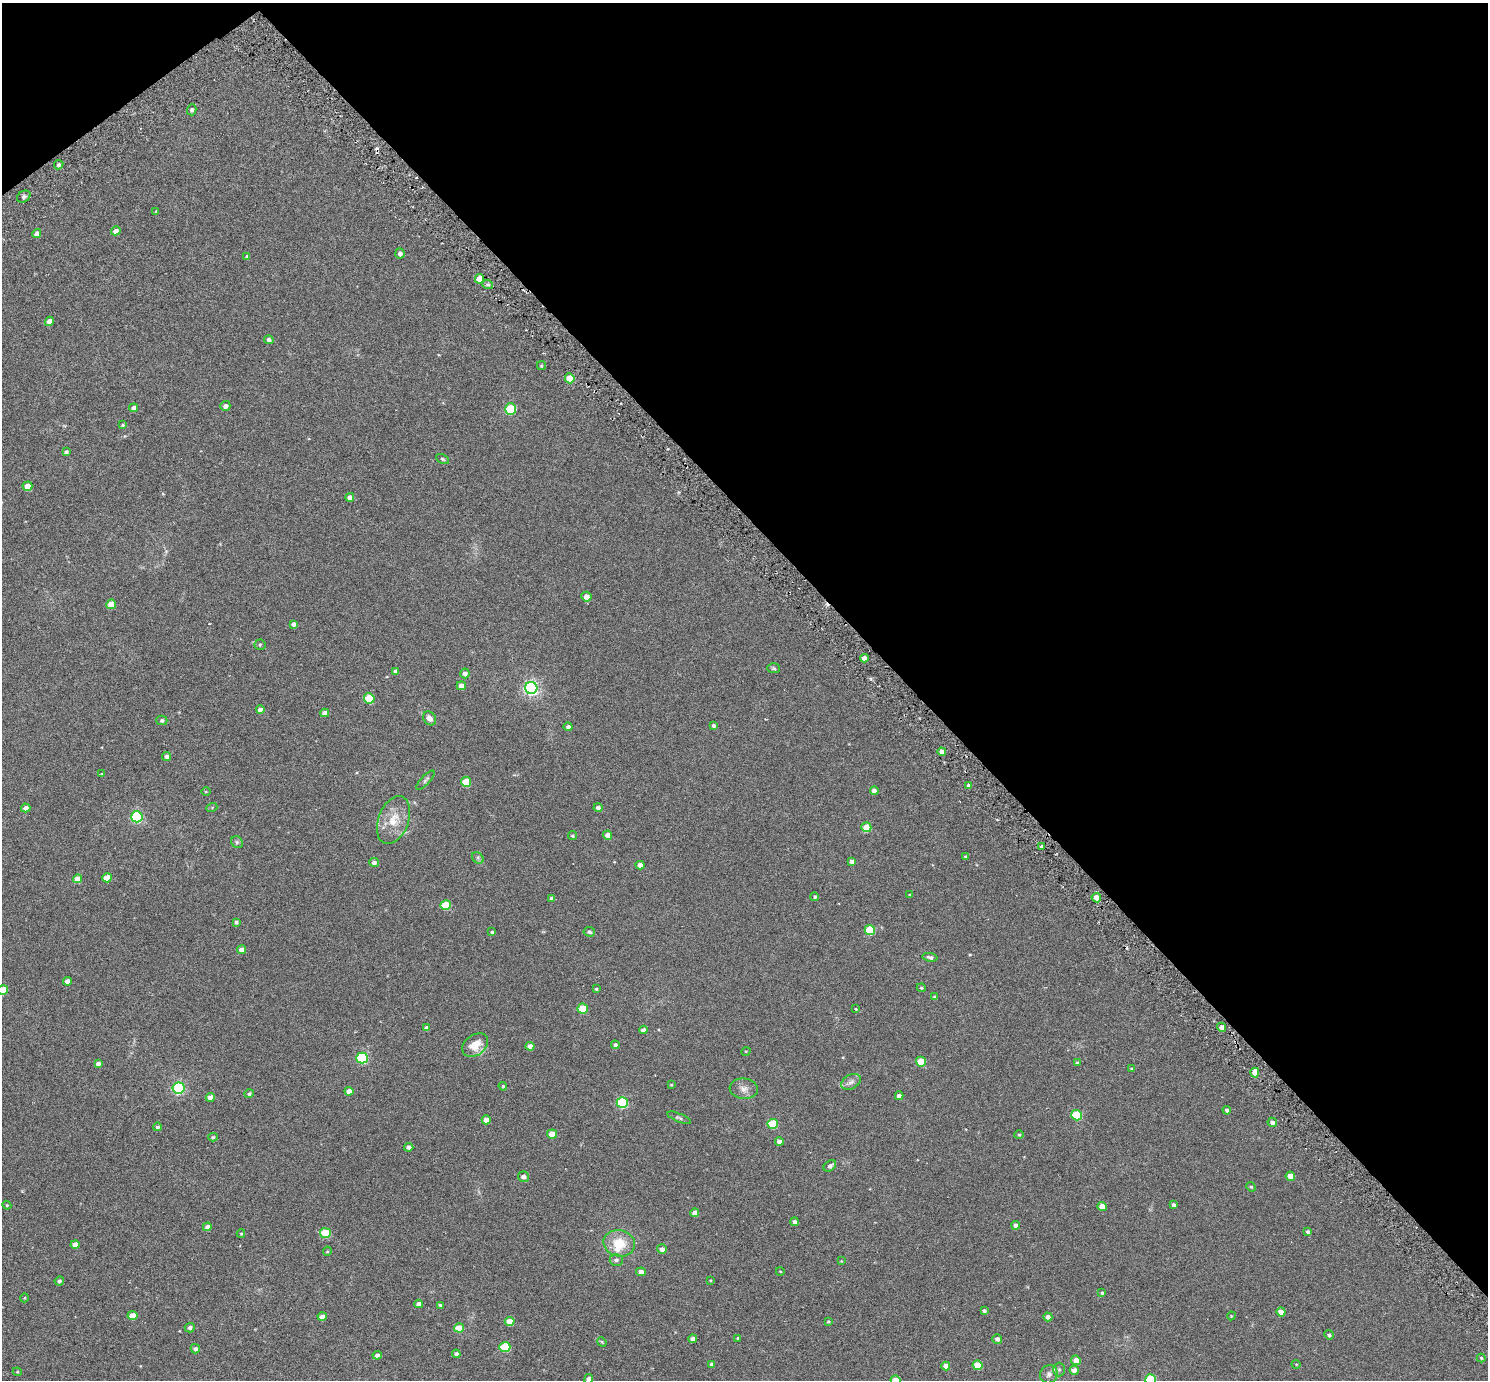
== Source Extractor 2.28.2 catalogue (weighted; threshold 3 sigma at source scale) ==
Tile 3 of 4 x 4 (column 3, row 1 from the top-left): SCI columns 3037-4522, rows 4345-5722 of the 6069 x 6069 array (HDU 1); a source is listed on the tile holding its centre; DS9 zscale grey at full resolution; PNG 1490 x 1382 px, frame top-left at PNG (2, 3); each listed source drawn as its Kron ellipse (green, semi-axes under 4 px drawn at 4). Shown black and unused: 40% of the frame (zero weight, under 3 of 6 exposures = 3% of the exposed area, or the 3 px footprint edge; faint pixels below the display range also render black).
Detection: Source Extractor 2.28.2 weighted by HDU 2 'WHT'; one run over the whole footprint, this tile lists its part. Background 0.0263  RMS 0.0071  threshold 0.029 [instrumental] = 3 sigma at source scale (4.09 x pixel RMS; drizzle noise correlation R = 1.36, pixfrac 0.8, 0.05/0.05 arcsec/px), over >= 5 px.
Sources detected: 180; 2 cosmic-ray / hot-pixel residue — neither listed nor drawn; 1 inside a brighter listed object's ellipse — not listed separately; the other 177 listed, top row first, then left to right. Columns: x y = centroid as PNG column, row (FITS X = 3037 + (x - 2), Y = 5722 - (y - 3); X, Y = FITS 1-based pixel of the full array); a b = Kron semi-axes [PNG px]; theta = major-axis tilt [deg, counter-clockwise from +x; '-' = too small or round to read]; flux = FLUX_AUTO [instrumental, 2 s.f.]
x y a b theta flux
192 110 5 4 - 1.4
59 165 5 4 - 1.4
24 197 7 5 32 1.4
156 211 4 3 - 0.5
116 231 5 4 - 2.9
37 234 4 4 - 3.5
400 253 5 4 - 2.2
247 257 4 4 - 1.6
479 279 5 4 - 9.3
488 285 5 3 - 1.1
49 321 4 4 - 4.8
269 340 5 4 - 1.7
541 366 4 3 - 0.77
570 378 5 5 - 12
225 406 5 5 - 2.5
133 408 4 4 - 2.4
511 409 5 5 - 33
123 425 4 3 - 0.68
66 452 4 4 - 1.5
442 459 7 4 -28 0.83
27 486 5 4 - 7.6
350 497 4 4 - 2.6
586 597 5 5 - 4.1
111 604 5 4 - 9.3
293 624 4 4 - 2
260 645 5 5 - 0.81
864 658 4 4 - 4
774 668 6 5 - 0.92
395 671 4 4 - 1.1
465 673 5 4 - 2.6
461 686 5 4 - 3.8
531 688 6 6 - 150
369 698 5 5 - 24
260 710 4 4 - 3.2
325 713 4 4 - 3.7
429 718 7 6 - 2.9
162 720 5 5 - 1.4
713 726 4 4 - 1.3
568 727 4 4 - 1.8
942 752 4 4 - 4.1
166 756 4 4 - 2.3
101 774 4 3 - 0.47
426 780 12 4 47 1.4
466 782 5 5 - 14
969 785 4 3 - 1.9
206 791 4 3 - 0.49
874 791 4 4 - 3
212 807 5 3 - 0.64
26 808 4 4 - 3.4
598 808 4 4 - 2
137 817 6 5 - 68
393 820 25 15 69 12
866 827 5 5 - 12
607 835 4 4 - 3.8
572 836 4 4 - 0.8
237 842 6 5 - 1.1
1042 846 4 3 - 1
965 856 3 3 - 0.51
478 858 6 5 - 1.3
852 861 4 4 - 2.3
374 862 5 4 - 2
640 865 4 4 - 4.1
107 878 5 4 - 8.9
77 879 4 4 - 5.7
910 895 3 3 - 0.71
815 897 4 4 - 1
552 898 4 4 - 2
1096 898 5 4 - 5.8
446 905 5 5 - 19
236 922 4 3 - 1.2
870 930 5 5 - 19
492 932 3 3 - 0.81
589 932 6 4 -7 1.2
242 950 4 4 - 4.8
930 957 7 3 -10 1.5
67 981 4 4 - 3.8
921 988 4 4 - 0.78
596 989 3 3 - 0.71
3 990 5 4 - 14
935 997 4 3 - 1.1
583 1009 5 5 - 19
856 1009 4 4 - 0.54
1222 1027 4 4 - 3
427 1028 4 4 - 1.6
643 1030 4 4 - 2.3
475 1045 14 10 37 9.6
615 1045 4 4 - 1.5
530 1046 4 4 - 4.4
746 1051 5 3 - 0.45
362 1058 5 5 - 51
921 1062 5 5 - 14
1077 1063 4 3 - 0.94
98 1064 4 4 - 2.4
1132 1069 4 3 - 0.97
1255 1073 5 4 - 5.8
851 1082 10 7 28 2.5
671 1085 3 3 - 0.51
503 1086 4 3 - 0.63
178 1088 6 5 - 87
744 1089 14 10 -7 4.1
349 1091 4 4 - 5.1
249 1094 4 4 - 1.3
899 1096 4 4 - 2.8
210 1097 4 4 - 4
622 1103 5 5 - 42
1227 1110 4 4 - 1.5
1077 1115 5 5 - 29
679 1118 13 4 -22 1.2
486 1120 4 4 - 4.5
1272 1122 5 4 - 2.3
773 1124 5 5 - 23
157 1127 4 4 - 1.2
552 1134 5 4 - 9.3
1019 1135 4 4 - 0.68
213 1137 5 4 - 0.73
779 1141 4 4 - 3
409 1147 4 4 - 2.2
830 1166 7 5 36 2.1
1290 1176 5 4 - 6.6
523 1177 5 5 - 2.6
1251 1187 5 4 - 0.79
7 1205 4 4 - 0.64
1174 1205 4 3 - 1.8
1102 1206 4 4 - 5.9
695 1213 4 4 - 3.8
794 1222 4 4 - 1.9
1016 1225 4 4 - 2.1
207 1227 4 4 - 2.6
1308 1232 4 3 - 1.5
325 1233 5 5 - 21
241 1234 4 4 - 0.61
619 1243 16 13 -13 13
75 1244 4 4 - 4.5
662 1249 5 5 - 2.8
327 1251 5 4 - 0.62
616 1260 6 6 - 1.5
841 1261 4 3 - 0.38
780 1271 4 2 - 0.44
641 1272 5 4 - 3.5
710 1280 3 2 - 0.42
59 1281 4 4 - 1.3
1102 1293 4 4 - 0.82
24 1298 4 3 - 0.47
419 1304 4 4 - 3.3
440 1305 4 4 - 0.95
984 1311 4 3 - 1.4
1281 1312 5 4 - 5.6
132 1316 5 4 - 7.1
1231 1316 4 3 - 0.53
322 1317 4 4 - 3.6
1048 1317 4 4 - 2.7
510 1321 5 4 - 7.8
828 1321 4 3 - 0.65
190 1328 5 4 - 1.8
459 1328 5 4 - 11
1329 1335 5 4 - 1.2
738 1338 3 3 - 0.71
693 1339 4 4 - 3
997 1339 5 5 - 1.8
602 1342 5 4 - 0.61
505 1347 5 5 - 28
195 1349 4 4 - 1.8
456 1354 4 4 - 1.8
377 1355 4 4 - 2.4
1481 1358 4 4 - 0.7
1076 1360 5 4 - 4.1
711 1364 4 3 - 1
1296 1364 4 3 - 0.43
977 1365 5 4 - 13
946 1366 4 4 - 4.6
1059 1370 7 6 - 1.2
1074 1370 5 4 - 3.8
17 1372 4 4 - 0.62
1049 1374 9 8 - 2.6
589 1379 5 4 - 2
896 1380 5 4 - 10
1151 1380 5 5 - 34
Isophote crosses this tile's border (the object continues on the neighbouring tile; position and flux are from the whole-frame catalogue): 4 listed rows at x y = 3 990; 589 1379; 896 1380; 1151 1380